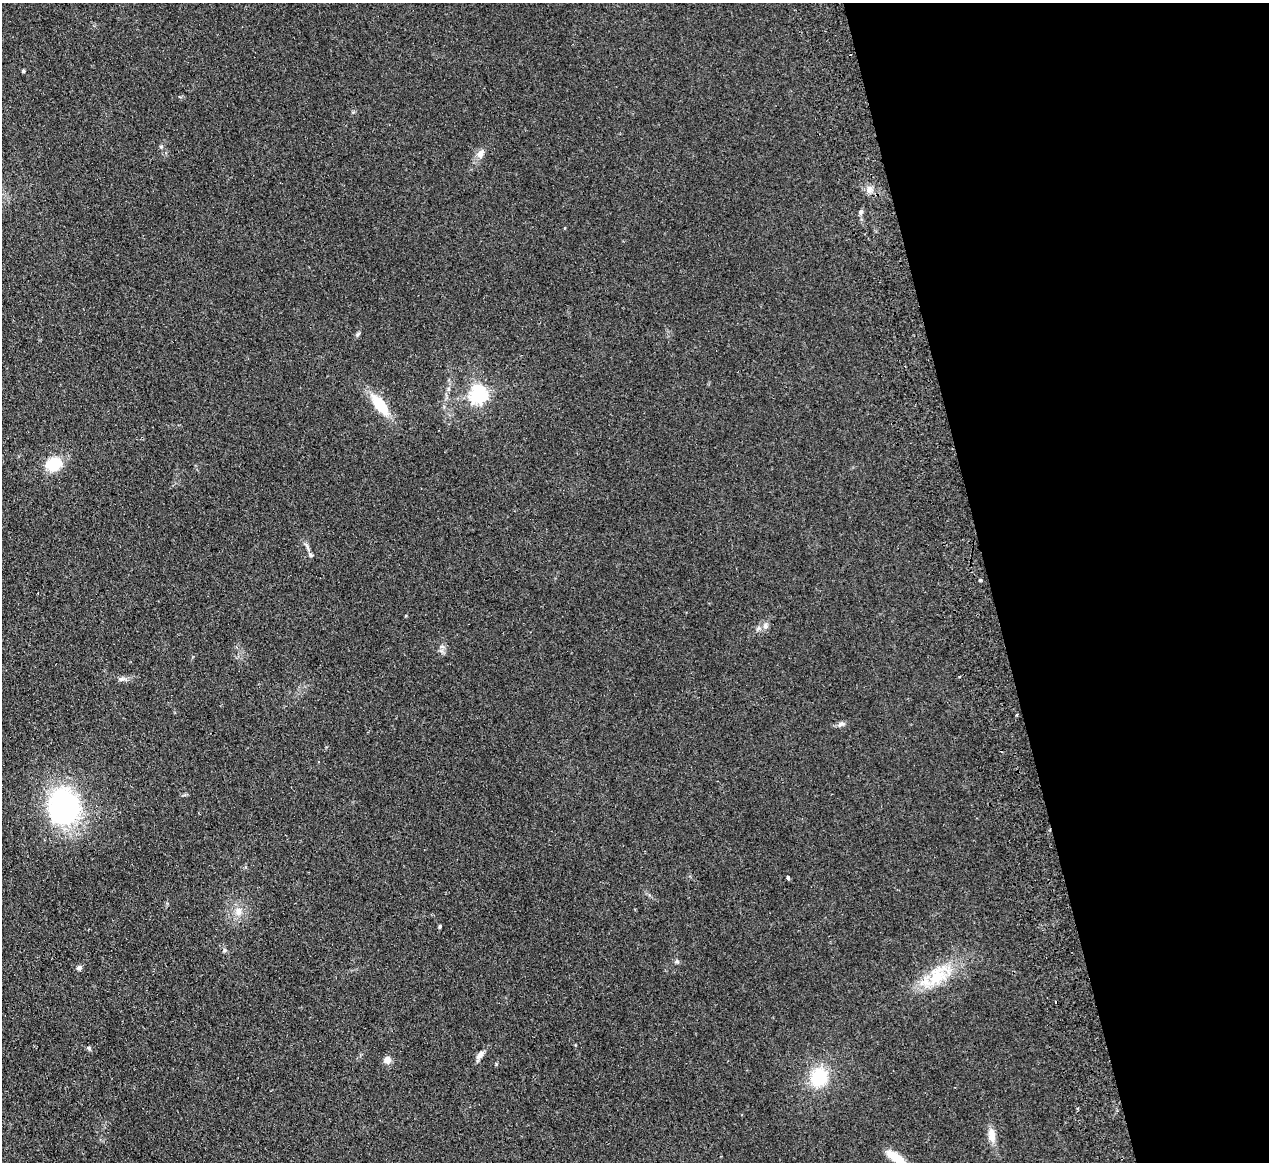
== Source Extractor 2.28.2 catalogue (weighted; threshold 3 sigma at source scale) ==
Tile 12 of 4 x 4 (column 4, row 3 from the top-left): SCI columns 3858-5124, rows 1439-2598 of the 5180 x 5078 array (HDU 1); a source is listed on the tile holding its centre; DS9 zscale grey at full resolution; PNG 1271 x 1164 px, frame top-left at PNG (2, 3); no overlay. Shown black and unused: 22% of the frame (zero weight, under 2 of 3 exposures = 3% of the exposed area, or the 3 px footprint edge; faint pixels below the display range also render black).
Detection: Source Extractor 2.28.2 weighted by HDU 2 'WHT'; one run over the whole footprint, this tile lists its part. Background 0.107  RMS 0.011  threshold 0.0476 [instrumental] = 3 sigma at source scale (4.5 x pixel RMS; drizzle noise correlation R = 1.50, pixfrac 1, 0.05/0.05 arcsec/px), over >= 5 px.
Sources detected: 32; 1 inside a brighter listed object's ellipse — not listed separately; the other 31 listed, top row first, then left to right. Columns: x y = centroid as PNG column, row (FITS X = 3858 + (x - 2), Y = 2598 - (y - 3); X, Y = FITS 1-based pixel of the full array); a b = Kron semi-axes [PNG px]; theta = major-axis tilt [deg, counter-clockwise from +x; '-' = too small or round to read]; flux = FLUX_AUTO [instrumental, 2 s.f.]
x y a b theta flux
23 71 4 4 - 1.4
161 147 5 5 - 1.4
481 153 13 8 59 6.3
869 189 9 8 - 5.2
861 212 6 5 - 2.4
358 334 7 4 45 1.6
478 394 6 6 - 360
380 405 22 10 -51 37
54 464 13 11 26 34
307 547 14 3 -68 3.2
765 626 9 7 -84 4
442 646 7 4 -1 2.1
959 676 3 2 - 1.1
122 679 11 4 0 3.1
1016 715 4 3 - 1.2
841 724 11 5 26 3.1
64 807 33 28 86 200
788 877 4 3 - 5.6
239 911 13 8 71 8.3
440 926 5 4 - 1.4
225 950 6 5 - 1.7
677 962 6 5 - 1.8
79 968 7 6 - 2.8
937 976 35 21 50 43
89 1048 6 5 - 1.8
480 1055 12 7 49 5.2
387 1060 5 5 - 13
819 1077 18 15 64 47
1077 1108 3 3 - 1.5
991 1135 17 9 -83 11
896 1157 21 8 -33 23
Isophote crosses this tile's border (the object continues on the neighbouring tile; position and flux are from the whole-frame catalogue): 1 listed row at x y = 896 1157